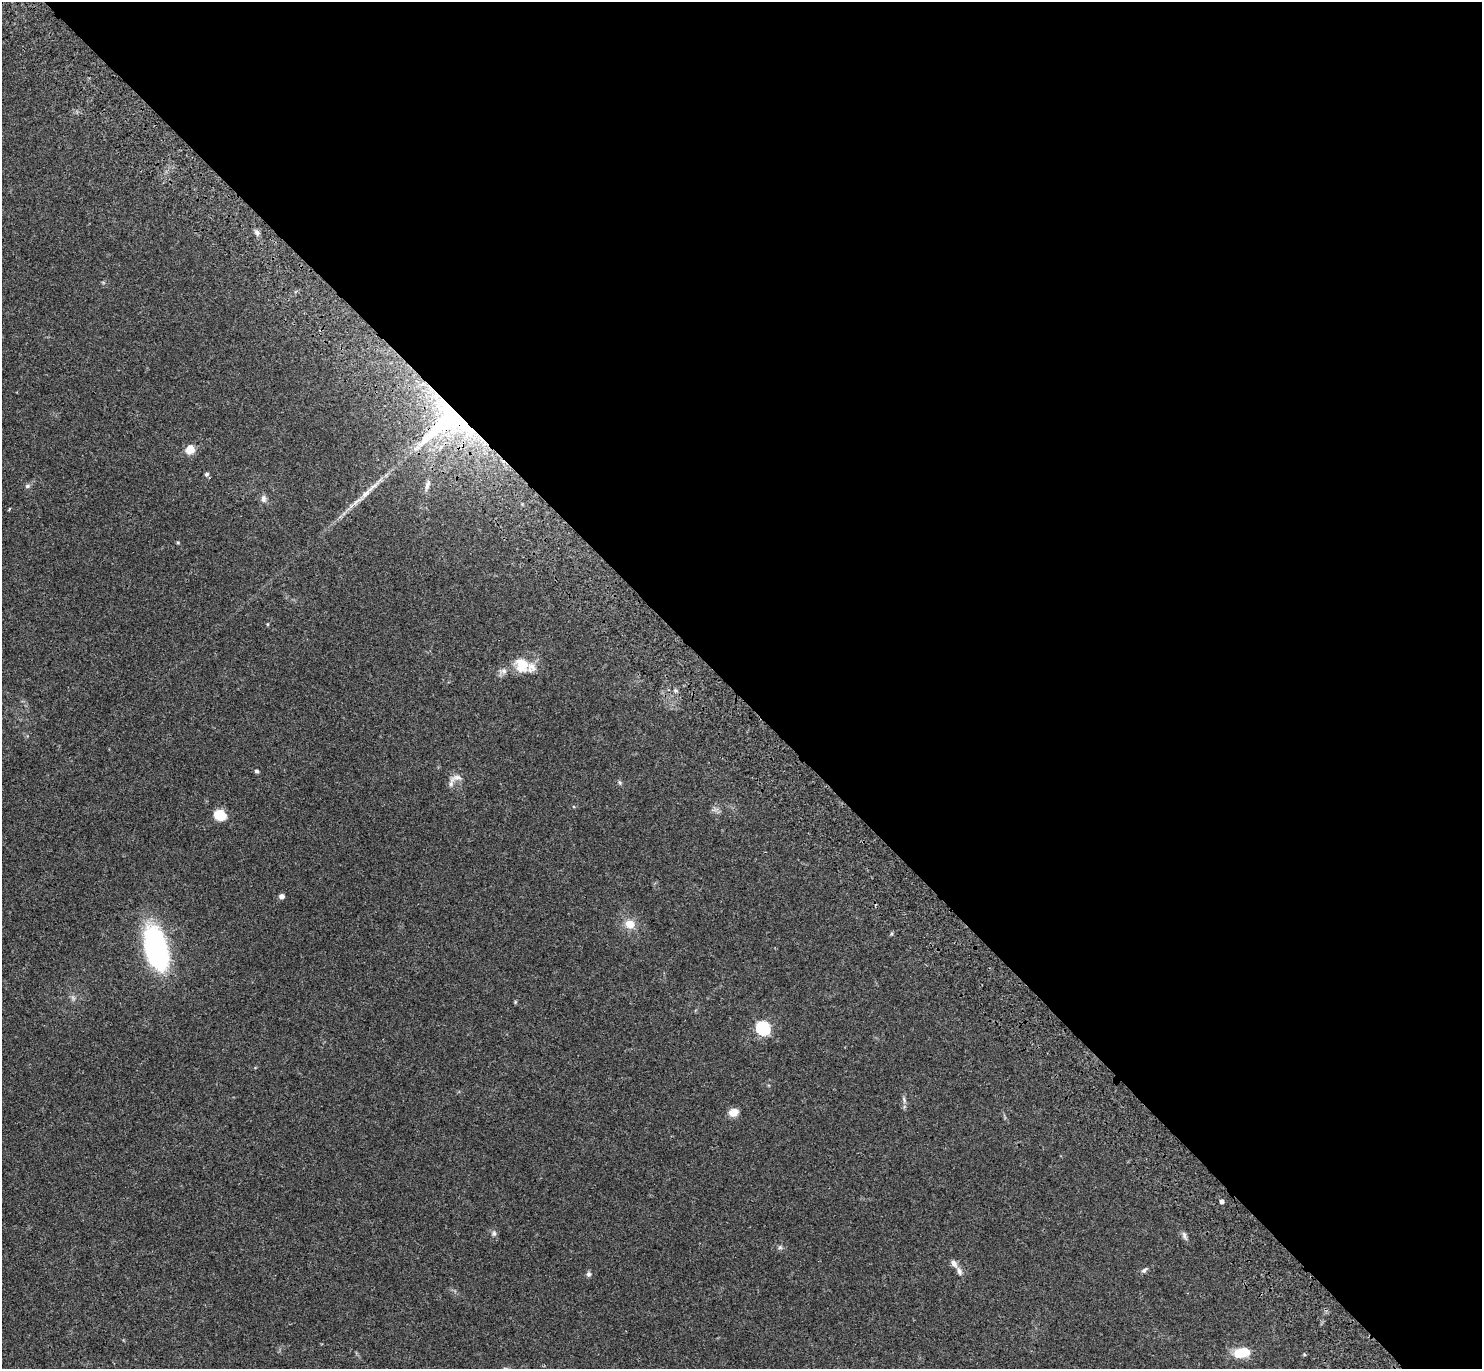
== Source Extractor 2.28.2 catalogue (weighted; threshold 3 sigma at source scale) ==
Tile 8 of 4 x 4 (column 4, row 2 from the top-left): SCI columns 4536-6015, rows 2982-4348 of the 6115 x 6103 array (HDU 1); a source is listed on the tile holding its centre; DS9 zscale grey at full resolution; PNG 1484 x 1371 px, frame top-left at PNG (2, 2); no overlay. Shown black and unused: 51% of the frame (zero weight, under 3 of 4 exposures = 6% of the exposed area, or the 3 px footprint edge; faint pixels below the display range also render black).
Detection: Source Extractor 2.28.2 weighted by HDU 2 'WHT'; one run over the whole footprint, this tile lists its part. Background 0.0501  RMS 0.0056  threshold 0.0252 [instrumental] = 3 sigma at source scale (4.5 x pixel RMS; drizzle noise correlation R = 1.50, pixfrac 1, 0.05/0.05 arcsec/px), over >= 5 px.
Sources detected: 38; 1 long thin detection or spike segment (spike, bleed or trail) — not listed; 3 inside a brighter listed object's ellipse — not listed separately; the other 34 listed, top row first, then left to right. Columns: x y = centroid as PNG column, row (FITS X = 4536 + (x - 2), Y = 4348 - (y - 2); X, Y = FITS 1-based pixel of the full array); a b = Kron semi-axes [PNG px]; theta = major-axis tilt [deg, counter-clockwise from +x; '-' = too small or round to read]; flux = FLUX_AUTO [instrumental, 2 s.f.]
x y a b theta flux
257 233 8 6 -34 1.6
446 421 60 35 36 110
190 449 10 8 47 6.7
206 474 5 5 - 1.2
427 485 15 5 71 2.4
27 486 7 5 16 1.2
264 499 10 7 -83 2.1
9 509 5 2 - 0.48
178 543 4 4 - 0.6
267 624 5 3 - 0.49
522 665 19 17 -61 11
503 671 9 8 - 2.4
675 690 5 5 - 0.96
256 771 5 5 - 0.99
456 778 19 8 15 3.2
620 783 6 4 -47 0.87
220 815 12 10 -18 9.4
281 896 5 5 - 2.3
630 924 12 10 -21 6.8
891 934 6 4 71 0.64
156 948 31 16 -77 130
73 998 8 5 -46 1.4
763 1028 6 6 - 83
904 1100 10 5 -73 1.5
733 1112 10 8 13 5.7
1221 1201 4 4 - 1.9
494 1233 8 6 71 1.5
1184 1235 13 5 -68 1.7
780 1247 6 6 - 1
1144 1270 9 5 41 1.4
959 1271 12 6 -69 2.5
588 1274 7 6 - 1.2
1242 1353 13 8 11 18
1304 1354 5 4 - 0.61
Overlapping masked pixels (flux is a lower limit): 1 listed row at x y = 446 421